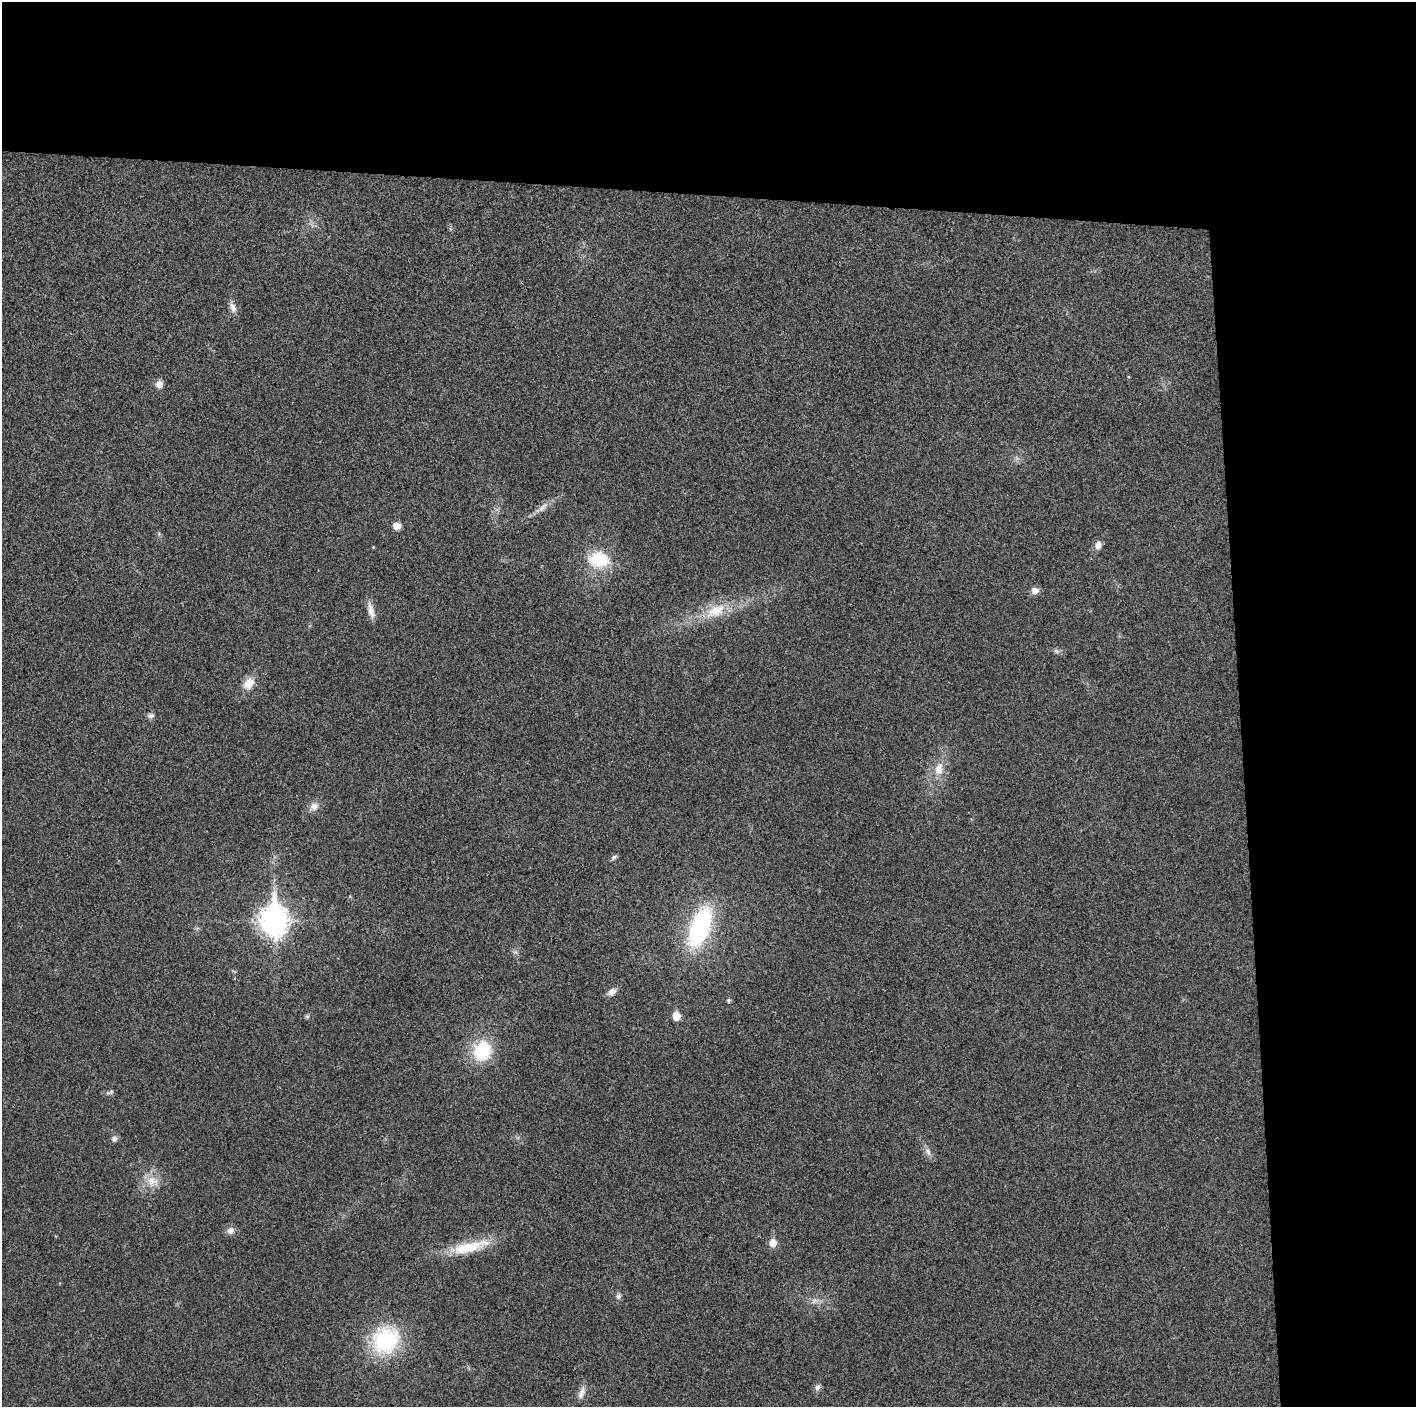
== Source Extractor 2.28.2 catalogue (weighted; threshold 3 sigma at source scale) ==
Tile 3 of 3 x 3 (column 3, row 1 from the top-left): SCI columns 2829-4242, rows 2817-4221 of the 4242 x 4224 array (HDU 1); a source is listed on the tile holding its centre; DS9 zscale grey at full resolution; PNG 1418 x 1409 px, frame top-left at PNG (2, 2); no overlay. Shown black and unused: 24% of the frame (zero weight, under 3 of 4 exposures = <1% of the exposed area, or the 3 px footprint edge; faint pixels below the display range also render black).
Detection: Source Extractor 2.28.2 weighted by HDU 2 'WHT'; one run over the whole footprint, this tile lists its part. Background 0.0201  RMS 0.0055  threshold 0.0247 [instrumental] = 3 sigma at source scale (4.5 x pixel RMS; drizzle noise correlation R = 1.50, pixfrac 1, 0.05/0.05 arcsec/px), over >= 5 px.
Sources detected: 37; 1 too faint to see at this stretch — not listed; the other 36 listed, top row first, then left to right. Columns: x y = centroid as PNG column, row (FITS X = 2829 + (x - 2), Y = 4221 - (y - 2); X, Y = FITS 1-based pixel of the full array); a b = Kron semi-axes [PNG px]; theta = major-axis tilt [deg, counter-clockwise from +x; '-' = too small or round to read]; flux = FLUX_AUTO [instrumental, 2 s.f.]
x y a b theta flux
233 307 15 8 -68 3.5
159 384 8 8 - 3.9
543 507 19 7 47 4.1
397 526 10 8 -7 3.4
1098 545 9 7 82 3.8
599 560 24 19 -9 25
1035 591 9 8 - 3.4
371 610 22 7 -76 4.9
716 611 32 17 26 18
1056 651 8 6 -22 1.4
249 683 14 11 56 8
151 716 9 7 5 1.9
939 769 19 12 78 8.7
314 806 14 10 37 4.1
614 857 9 5 40 1.3
274 920 13 10 -88 580
700 927 31 14 70 99
515 952 6 6 - 1.5
233 971 7 3 -23 0.73
612 992 12 8 33 3.4
729 1000 6 5 - 0.84
307 1016 6 5 - 0.97
676 1016 6 5 - 15
482 1050 21 18 74 31
110 1092 12 5 14 1.3
114 1139 8 7 - 2.1
928 1151 13 7 -75 3
152 1181 19 15 -10 9.3
231 1230 10 8 47 3
773 1243 6 5 - 12
469 1247 56 13 13 22
618 1296 7 7 - 1.9
815 1301 12 8 13 3.3
385 1340 32 27 48 52
817 1388 9 7 64 2
581 1393 18 7 67 4.1
Overlapping masked pixels (flux is a lower limit): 1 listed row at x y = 700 927